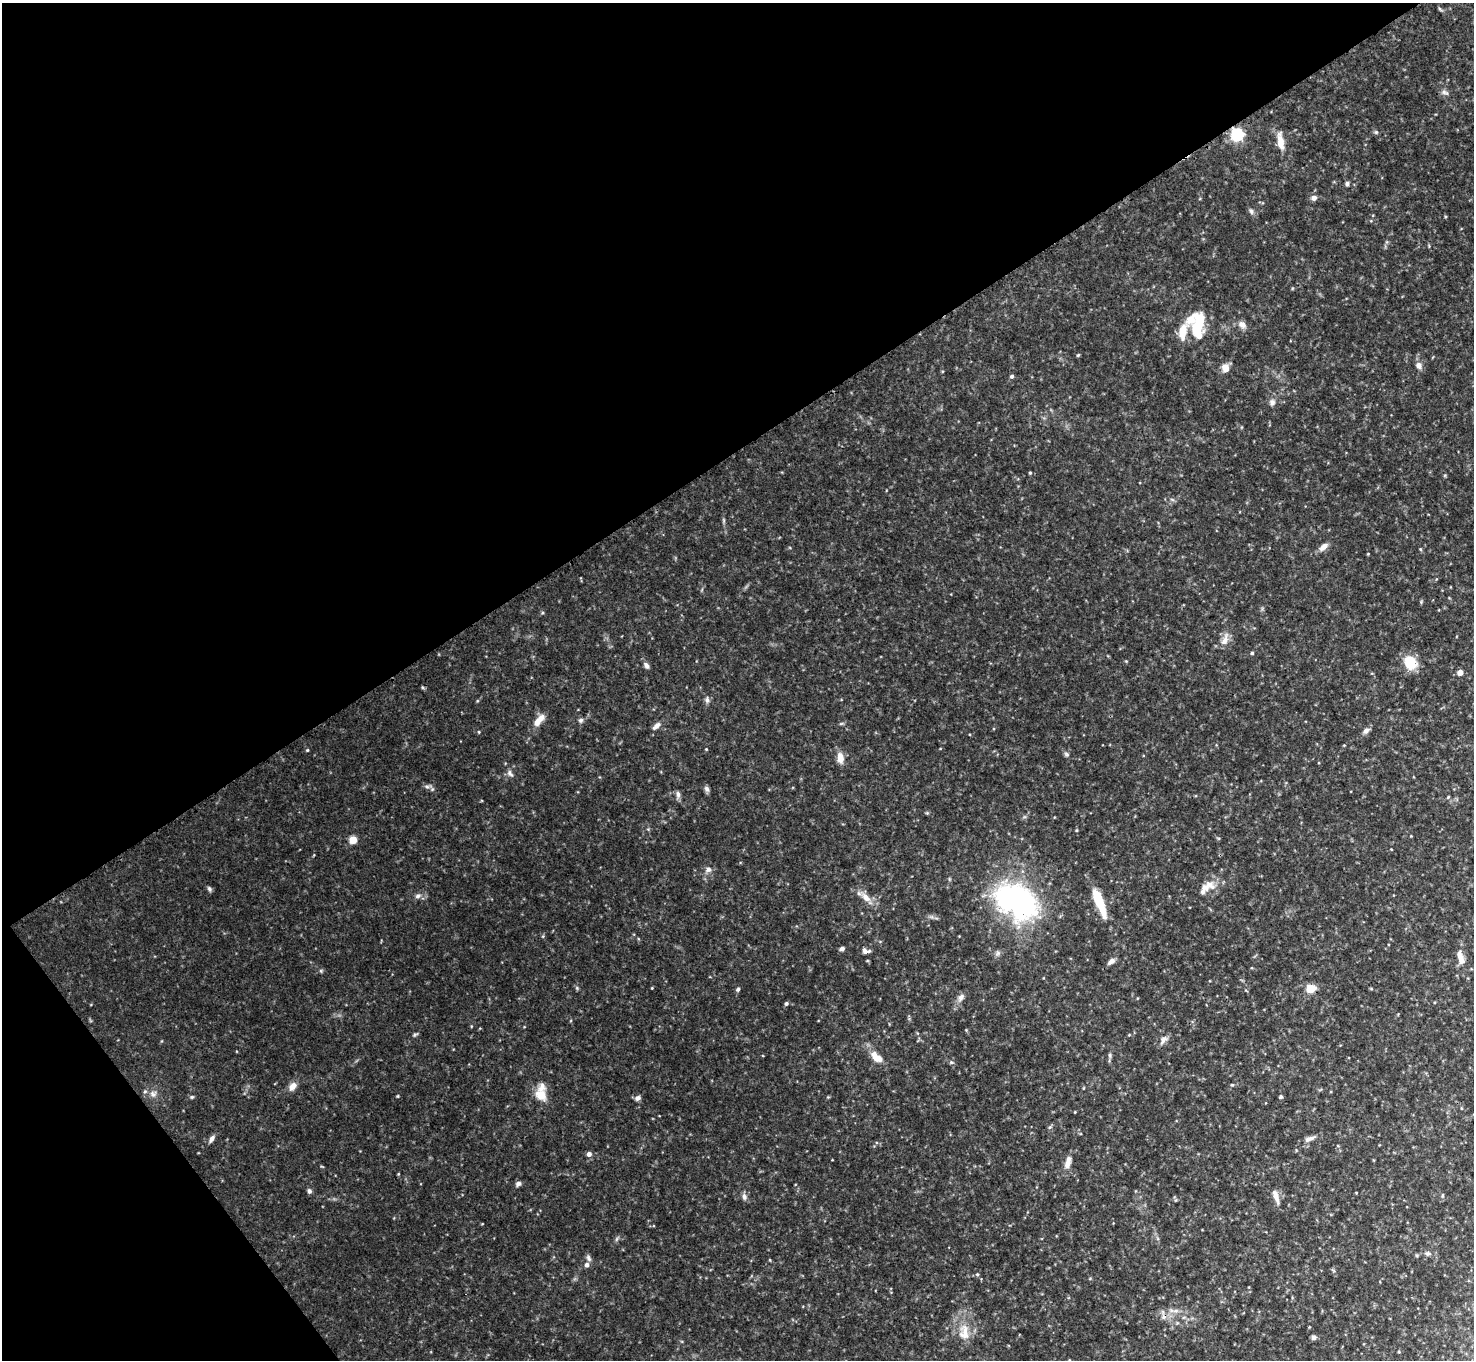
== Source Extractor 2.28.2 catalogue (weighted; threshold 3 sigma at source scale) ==
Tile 5 of 4 x 4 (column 1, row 2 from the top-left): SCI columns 15-1486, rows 3034-4391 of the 5915 x 5917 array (HDU 1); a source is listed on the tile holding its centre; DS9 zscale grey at full resolution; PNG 1476 x 1362 px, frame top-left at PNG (2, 3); no overlay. Shown black and unused: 37% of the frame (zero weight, under 3 of 4 exposures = <1% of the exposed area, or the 3 px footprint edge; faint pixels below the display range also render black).
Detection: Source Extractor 2.28.2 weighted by HDU 2 'WHT'; one run over the whole footprint, this tile lists its part. Background 0.133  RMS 0.0052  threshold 0.0235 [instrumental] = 3 sigma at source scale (4.5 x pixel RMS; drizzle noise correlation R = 1.50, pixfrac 1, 0.05/0.05 arcsec/px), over >= 5 px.
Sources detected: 111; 1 inside a brighter object's white glare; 1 cosmic-ray / hot-pixel residue — not listed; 6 inside a brighter listed object's ellipse — not listed separately; the other 103 listed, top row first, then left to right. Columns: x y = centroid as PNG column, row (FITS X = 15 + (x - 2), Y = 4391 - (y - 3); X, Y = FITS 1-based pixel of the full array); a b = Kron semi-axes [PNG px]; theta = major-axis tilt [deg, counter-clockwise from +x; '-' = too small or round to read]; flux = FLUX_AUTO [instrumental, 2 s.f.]
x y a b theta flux
1440 9 8 3 -45 0.8
1445 92 12 6 -20 1.7
1376 132 6 5 - 0.86
1237 135 6 6 - 91
1280 141 26 9 -83 6.7
1347 184 6 5 - 1.1
1314 198 7 6 - 2.2
1251 211 9 6 -61 1.5
1242 325 12 9 -40 3.2
1196 329 15 15 - 11
1078 355 5 3 - 0.55
1419 365 9 8 - 2.6
1225 368 10 8 -84 4.5
1012 376 5 4 - 1
1272 402 9 8 - 2.1
1030 473 4 3 - 0.6
1172 499 6 4 -20 0.83
724 520 8 4 -81 0.92
1323 547 12 6 40 3.5
1420 549 5 4 - 0.54
1368 554 4 3 - 0.38
1225 640 19 8 69 4.6
1252 653 4 4 - 0.73
1410 663 18 15 -53 11
647 666 8 6 -50 1.7
1460 672 6 5 - 3
422 687 5 3 - 0.6
707 700 9 7 -83 1.7
539 720 19 8 49 5.8
581 720 7 6 - 1.4
656 726 13 6 42 2.6
1366 731 10 6 45 2.2
479 732 5 3 - 0.43
706 749 4 3 - 0.38
307 750 4 4 - 0.52
1066 754 8 6 -45 1.1
840 758 12 8 -84 5.5
510 774 12 7 -52 2.1
428 787 12 5 5 1.6
707 789 9 6 -63 1.5
678 794 10 5 -84 1.7
1448 797 5 3 - 0.52
1076 830 5 3 - 0.55
353 840 5 5 - 15
1391 849 3 2 - 0.36
709 869 9 7 11 2.3
1210 885 16 10 -37 5
209 889 8 5 -59 1.1
418 896 9 7 20 2.1
866 897 19 8 -45 5.6
1016 901 46 31 -29 130
1099 902 32 8 -69 19
543 936 5 4 - 0.55
842 949 6 4 25 1.4
866 951 8 5 -4 2
998 953 9 5 50 1.5
1460 958 21 8 -73 5.5
1111 961 11 5 38 2.3
321 971 5 5 - 0.76
577 988 6 4 -48 0.75
652 988 4 3 - 0.39
738 989 6 5 - 1
1311 989 5 5 - 25
1371 989 5 3 - 0.49
961 997 13 8 53 2.8
786 1003 5 4 - 1.1
966 1030 4 4 - 0.45
415 1034 9 4 27 0.87
1163 1040 15 7 50 2.7
1110 1055 7 5 80 1.1
876 1057 18 9 -38 7
951 1062 6 5 - 0.85
1232 1085 5 4 - 0.58
292 1086 11 8 47 3.9
153 1094 10 10 - 3.1
541 1094 12 7 87 16
398 1096 4 3 - 0.5
192 1097 6 4 21 0.81
828 1097 4 4 - 0.49
1281 1097 4 4 - 0.92
637 1098 8 6 32 1.8
1050 1127 6 4 44 0.8
211 1139 10 5 55 2.3
1309 1139 17 7 20 3
589 1154 5 5 - 2.2
1068 1162 19 8 72 4.2
398 1174 5 3 - 0.44
518 1184 7 6 - 1.6
309 1191 6 5 - 1.4
1356 1193 4 3 - 0.35
1442 1195 7 3 82 0.62
1276 1196 18 7 -72 4.2
744 1197 10 7 -70 2
616 1239 7 4 70 0.92
1428 1254 9 6 0 1.6
588 1258 11 6 -68 1.5
770 1260 5 3 - 0.4
587 1265 6 5 - 1.9
977 1274 5 4 - 0.69
1176 1311 9 6 2 2.4
964 1332 26 15 90 11
1313 1337 6 5 - 1.5
1399 1352 4 3 - 0.44
Overlapping masked pixels (flux is a lower limit): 1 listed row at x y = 1237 135